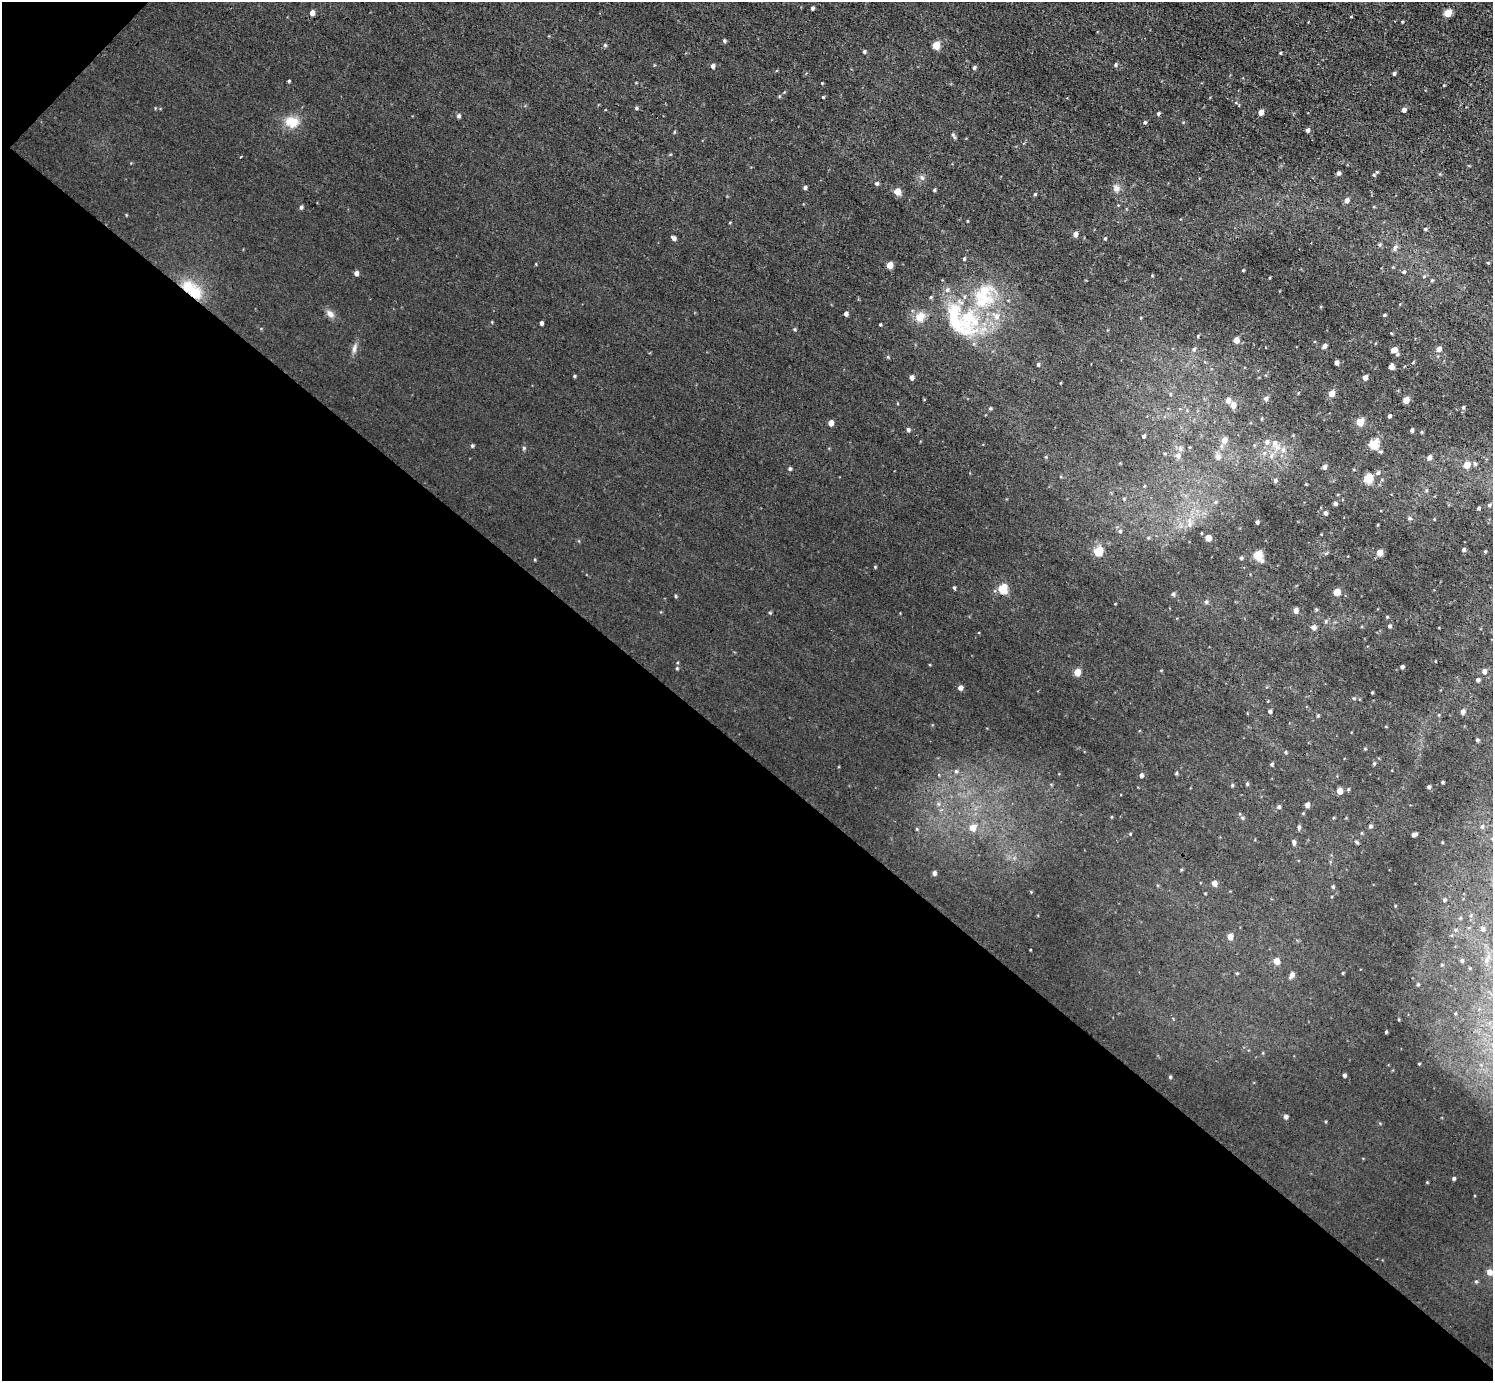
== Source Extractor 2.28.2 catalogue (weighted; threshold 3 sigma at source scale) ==
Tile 9 of 4 x 4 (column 1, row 3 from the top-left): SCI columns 2-1492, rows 1535-2913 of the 5968 x 5970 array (HDU 1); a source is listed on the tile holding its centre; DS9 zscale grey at full resolution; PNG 1495 x 1383 px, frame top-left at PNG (2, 2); no overlay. Shown black and unused: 46% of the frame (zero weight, under 3 of 4 exposures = <1% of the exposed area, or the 3 px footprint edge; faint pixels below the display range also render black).
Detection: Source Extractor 2.28.2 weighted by HDU 2 'WHT'; one run over the whole footprint, this tile lists its part. Background 0.00451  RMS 0.0066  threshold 0.0299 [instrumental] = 3 sigma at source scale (4.5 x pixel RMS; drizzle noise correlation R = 1.50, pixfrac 1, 0.05/0.05 arcsec/px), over >= 5 px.
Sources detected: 203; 7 inside a brighter listed object's ellipse — not listed separately; the other 196 listed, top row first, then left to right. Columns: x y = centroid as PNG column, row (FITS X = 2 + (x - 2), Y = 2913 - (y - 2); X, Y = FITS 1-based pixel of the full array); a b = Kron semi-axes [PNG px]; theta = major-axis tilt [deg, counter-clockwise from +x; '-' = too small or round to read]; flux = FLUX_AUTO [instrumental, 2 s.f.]
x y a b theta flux
812 8 4 3 - 1.5
312 13 5 4 - 3.4
1447 13 5 5 - 17
1351 17 3 2 - 0.42
724 41 5 4 - 0.92
605 45 5 5 - 0.87
936 45 5 5 - 16
864 52 4 4 - 1.1
1280 53 4 3 - 0.76
1115 65 5 4 - 0.88
713 66 5 4 - 1.9
974 68 5 4 - 1.1
1394 73 4 3 - 1.1
289 81 3 3 - 0.74
779 96 5 3 - 0.6
823 97 4 3 - 0.6
636 108 4 4 - 0.87
1404 110 4 4 - 2.4
1261 112 5 4 - 5.1
1158 113 4 4 - 0.97
459 116 5 4 - 1.5
292 122 16 13 -12 11
1145 122 5 4 - 0.97
1308 130 4 4 - 2.1
674 132 5 3 - 0.58
955 137 6 5 - 1.1
241 157 3 2 - 0.62
1377 172 5 5 - 0.99
1338 173 4 4 - 1.9
922 178 8 5 -53 1.6
877 183 5 5 - 1.1
805 187 5 4 - 1.2
1116 188 9 8 - 3.2
934 190 3 3 - 0.84
897 191 5 5 - 8.8
1035 194 5 4 - 0.69
1347 200 5 5 - 3
301 207 5 4 - 1.4
967 221 4 2 - 0.44
1425 229 4 4 - 0.85
1075 234 5 5 - 3.2
674 238 6 4 -41 2
1105 238 4 3 - 0.64
1380 245 5 3 - 0.84
1395 247 7 5 61 1.7
964 259 5 4 - 0.91
1488 263 4 3 - 0.6
890 265 5 4 - 8
1243 270 3 3 - 0.64
1404 272 5 5 - 0.99
356 273 5 4 - 2.7
1424 276 5 3 - 0.73
1432 280 4 4 - 0.69
195 293 17 14 -56 15
931 297 5 4 - 0.74
330 314 11 7 -49 3.4
846 314 4 4 - 1.9
1384 315 4 4 - 0.64
920 317 11 10 - 7.4
969 319 45 28 -73 51
541 323 4 3 - 1.6
880 325 3 3 - 0.62
795 329 4 4 - 0.7
1391 333 4 3 - 0.5
1198 336 4 3 - 0.57
1236 340 5 4 - 6.1
1325 346 4 4 - 2.3
354 349 13 5 80 2.7
1194 349 7 4 63 1.1
1439 349 5 5 - 3.9
1394 350 6 5 - 4.8
1336 362 4 3 - 2.4
1038 365 5 4 - 0.8
1391 367 5 4 - 3.5
574 376 4 4 - 0.73
912 377 4 4 - 2.7
1365 377 4 4 - 3.6
1332 393 5 4 - 7.6
1266 398 5 5 - 1.8
1228 400 5 4 - 3.9
1406 400 5 4 - 7
1233 405 5 5 - 4.6
1463 407 5 4 - 1
990 408 4 3 - 0.78
1389 416 4 3 - 1.4
1360 422 5 5 - 14
831 423 5 4 - 4.9
908 430 5 4 - 1.3
1412 430 4 3 - 1.2
1143 436 4 3 - 1
1224 440 6 5 - 4.6
1274 443 9 8 - 3.6
1374 444 5 5 - 35
472 446 5 4 - 0.85
1221 446 6 4 -72 1
524 448 5 4 - 0.93
1180 449 9 5 -65 1.8
1283 450 9 6 76 2.7
1178 455 6 6 - 2.5
1271 456 8 5 62 2.1
1046 457 5 3 - 0.6
1218 457 8 7 - 2.3
1429 457 5 5 - 2.4
1475 464 5 4 - 1.2
1467 465 5 5 - 10
1324 467 5 5 - 1.9
790 469 5 4 - 1
1378 473 6 5 - 1.5
1368 479 5 5 - 27
1275 480 5 5 - 1.6
1426 491 5 3 - 0.7
1215 502 5 5 - 1.1
1335 503 4 4 - 1.4
1489 505 4 4 - 0.86
1479 508 3 3 - 0.95
1325 513 5 4 - 1.8
1409 518 6 4 -1 0.93
1257 522 4 3 - 1.3
1189 524 8 6 89 2.6
1377 525 4 2 - 0.5
1120 531 5 5 - 1.2
1208 538 5 5 - 5.3
1464 550 4 4 - 1.2
1485 551 3 3 - 0.65
1098 552 11 10 - 7.9
1326 553 6 4 19 0.84
1379 553 5 4 - 8.7
1258 555 6 5 - 28
1241 558 4 4 - 0.95
875 567 4 3 - 0.52
954 588 4 4 - 0.75
1003 588 5 5 - 26
1337 592 5 5 - 11
1173 594 5 4 - 1.1
675 596 5 3 - 0.71
1206 602 5 4 - 1.2
1296 610 5 5 - 3.2
770 613 4 4 - 0.72
1326 621 6 3 72 0.8
1390 626 4 4 - 1.1
1313 627 6 5 - 2.4
1402 667 4 3 - 1.6
677 668 4 4 - 0.69
1484 671 5 5 - 2.5
1077 672 5 4 - 9.7
1478 680 4 4 - 1.7
960 688 5 4 - 2.6
1372 692 3 2 - 0.6
1270 711 5 4 - 1.4
1463 711 6 5 - 2.2
1318 716 4 4 - 0.66
1477 740 4 4 - 1.1
1285 752 4 4 - 0.76
1374 763 5 4 - 0.86
1272 764 5 4 - 0.9
956 771 6 5 - 1.2
1176 773 4 4 - 0.73
1141 775 4 4 - 2
1442 782 4 3 - 0.84
1247 784 5 4 - 0.85
1232 785 4 4 - 0.8
1429 787 4 4 - 1.4
1340 791 5 4 - 6.4
1307 805 4 4 - 3.2
1279 807 5 4 - 1.2
1242 818 5 4 - 0.91
1370 826 5 5 - 1.2
1482 826 6 5 - 1.4
1299 827 6 4 -89 1.1
972 828 7 7 - 6.1
917 829 5 3 - 0.63
1130 834 4 3 - 0.5
1414 834 5 3 - 2
1294 842 7 4 -80 1.6
1357 842 7 4 -34 0.95
934 873 4 4 - 2.2
1214 883 5 4 - 3.9
1333 887 4 4 - 0.87
1444 900 4 4 - 0.95
1395 906 4 2 - 0.46
1482 929 5 5 - 2
1230 937 5 5 - 4.8
1462 960 4 3 - 1
1276 961 5 5 - 6.6
1237 973 5 3 - 0.63
1343 973 5 3 - 0.55
1292 975 8 5 60 2.7
1418 984 4 3 - 0.66
1386 1032 4 3 - 0.65
1419 1064 4 3 - 0.63
1344 1075 4 3 - 1.5
1170 1077 4 4 - 0.67
1285 1117 5 4 - 1.7
1454 1178 4 4 - 1.1
1489 1272 6 5 - 4.5
1476 1281 6 4 0 0.76
Overlapping masked pixels (flux is a lower limit): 1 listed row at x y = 195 293